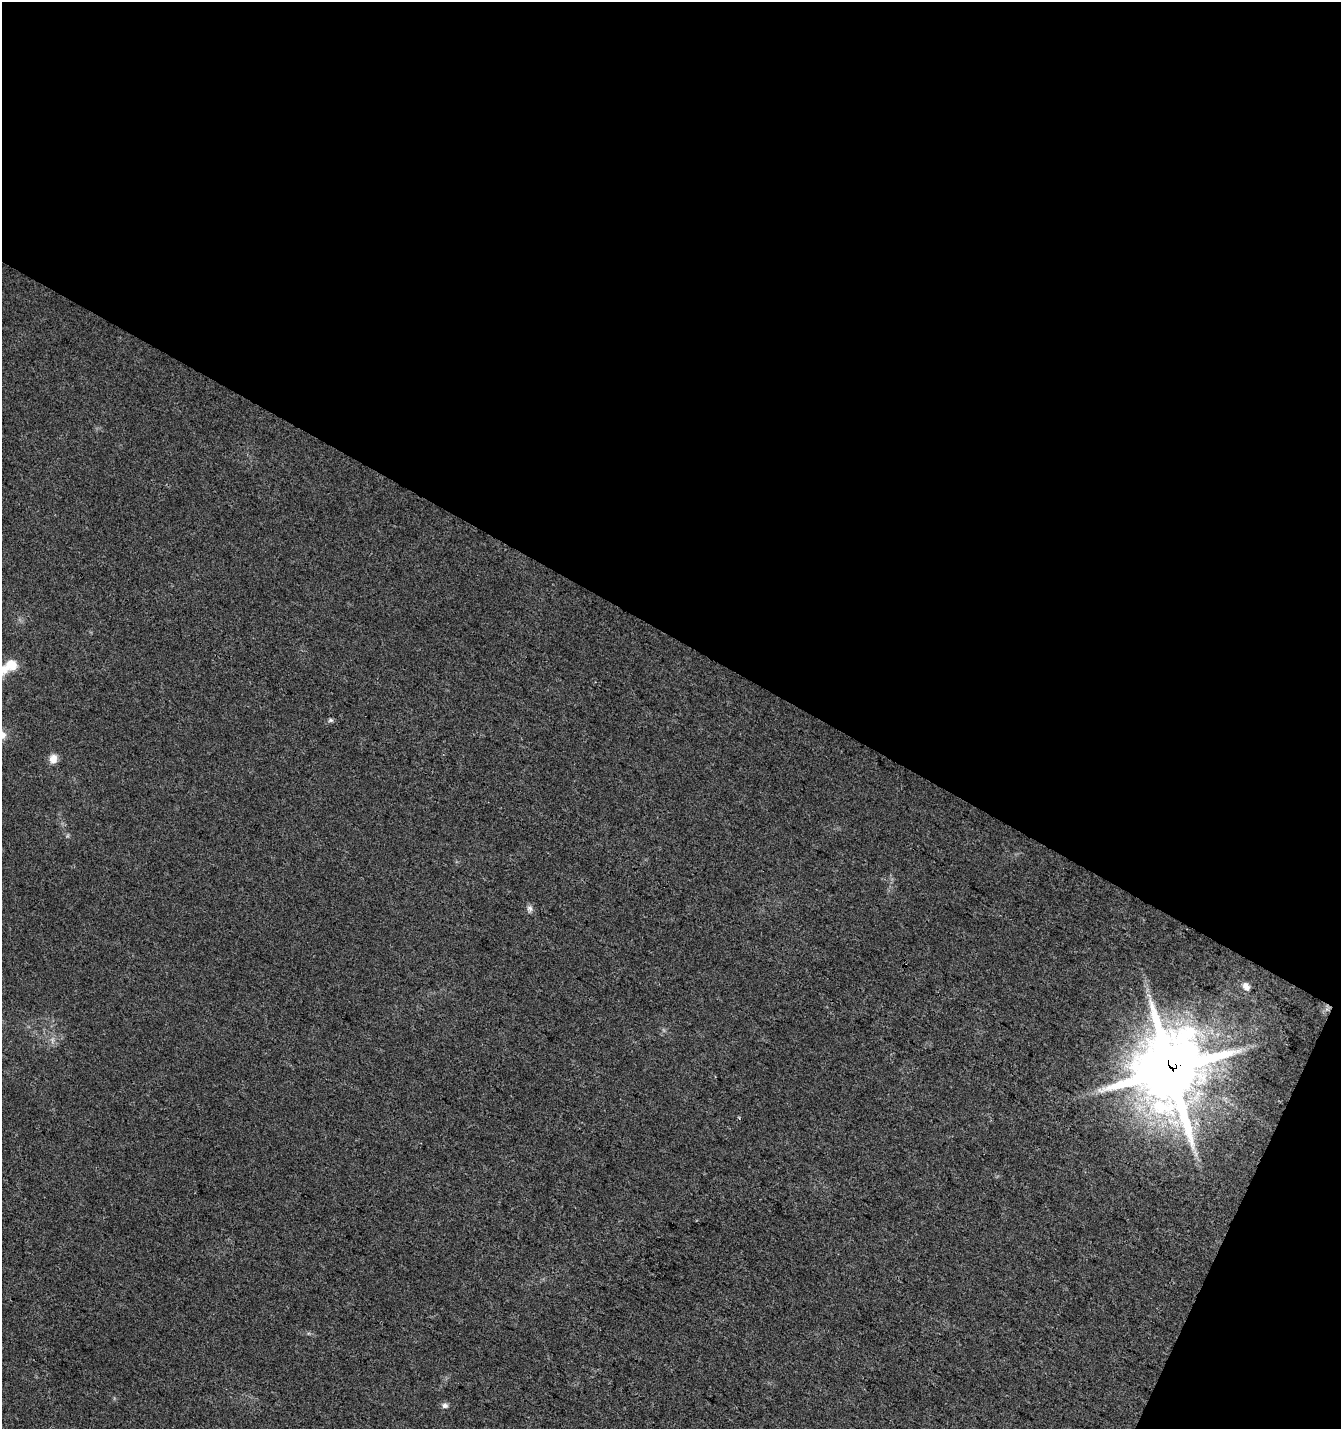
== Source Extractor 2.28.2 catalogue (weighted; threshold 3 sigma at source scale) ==
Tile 2 of 2 x 2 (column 2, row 1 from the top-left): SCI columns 1443-2781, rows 1430-2856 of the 2903 x 2857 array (HDU 1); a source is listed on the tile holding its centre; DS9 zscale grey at full resolution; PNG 1343 x 1431 px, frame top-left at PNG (2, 2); no overlay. Shown black and unused: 47% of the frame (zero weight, under 3 of 4 exposures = <1% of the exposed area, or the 3 px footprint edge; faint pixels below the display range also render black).
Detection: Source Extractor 2.28.2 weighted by HDU 2 'WHT'; one run over the whole footprint, this tile lists its part. Background 0.0255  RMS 0.0048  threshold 0.0214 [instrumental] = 3 sigma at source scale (4.5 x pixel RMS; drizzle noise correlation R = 1.50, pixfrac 1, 0.0396/0.0396 arcsec/px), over >= 5 px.
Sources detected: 9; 2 too faint to see at this stretch — not listed; the other 7 listed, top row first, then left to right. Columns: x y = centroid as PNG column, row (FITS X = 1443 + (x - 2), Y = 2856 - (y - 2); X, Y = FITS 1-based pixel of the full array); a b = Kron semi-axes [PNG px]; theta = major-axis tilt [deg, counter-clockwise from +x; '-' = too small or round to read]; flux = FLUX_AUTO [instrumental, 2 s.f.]
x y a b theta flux
11 665 13 13 - 7
330 720 7 5 20 0.94
53 759 12 9 76 3.8
530 909 9 7 -79 1.7
1246 986 9 6 -49 2.9
1170 1069 24 22 88 3800
445 1405 8 7 - 1.7
Overlapping masked pixels (flux is a lower limit): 1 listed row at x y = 1170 1069